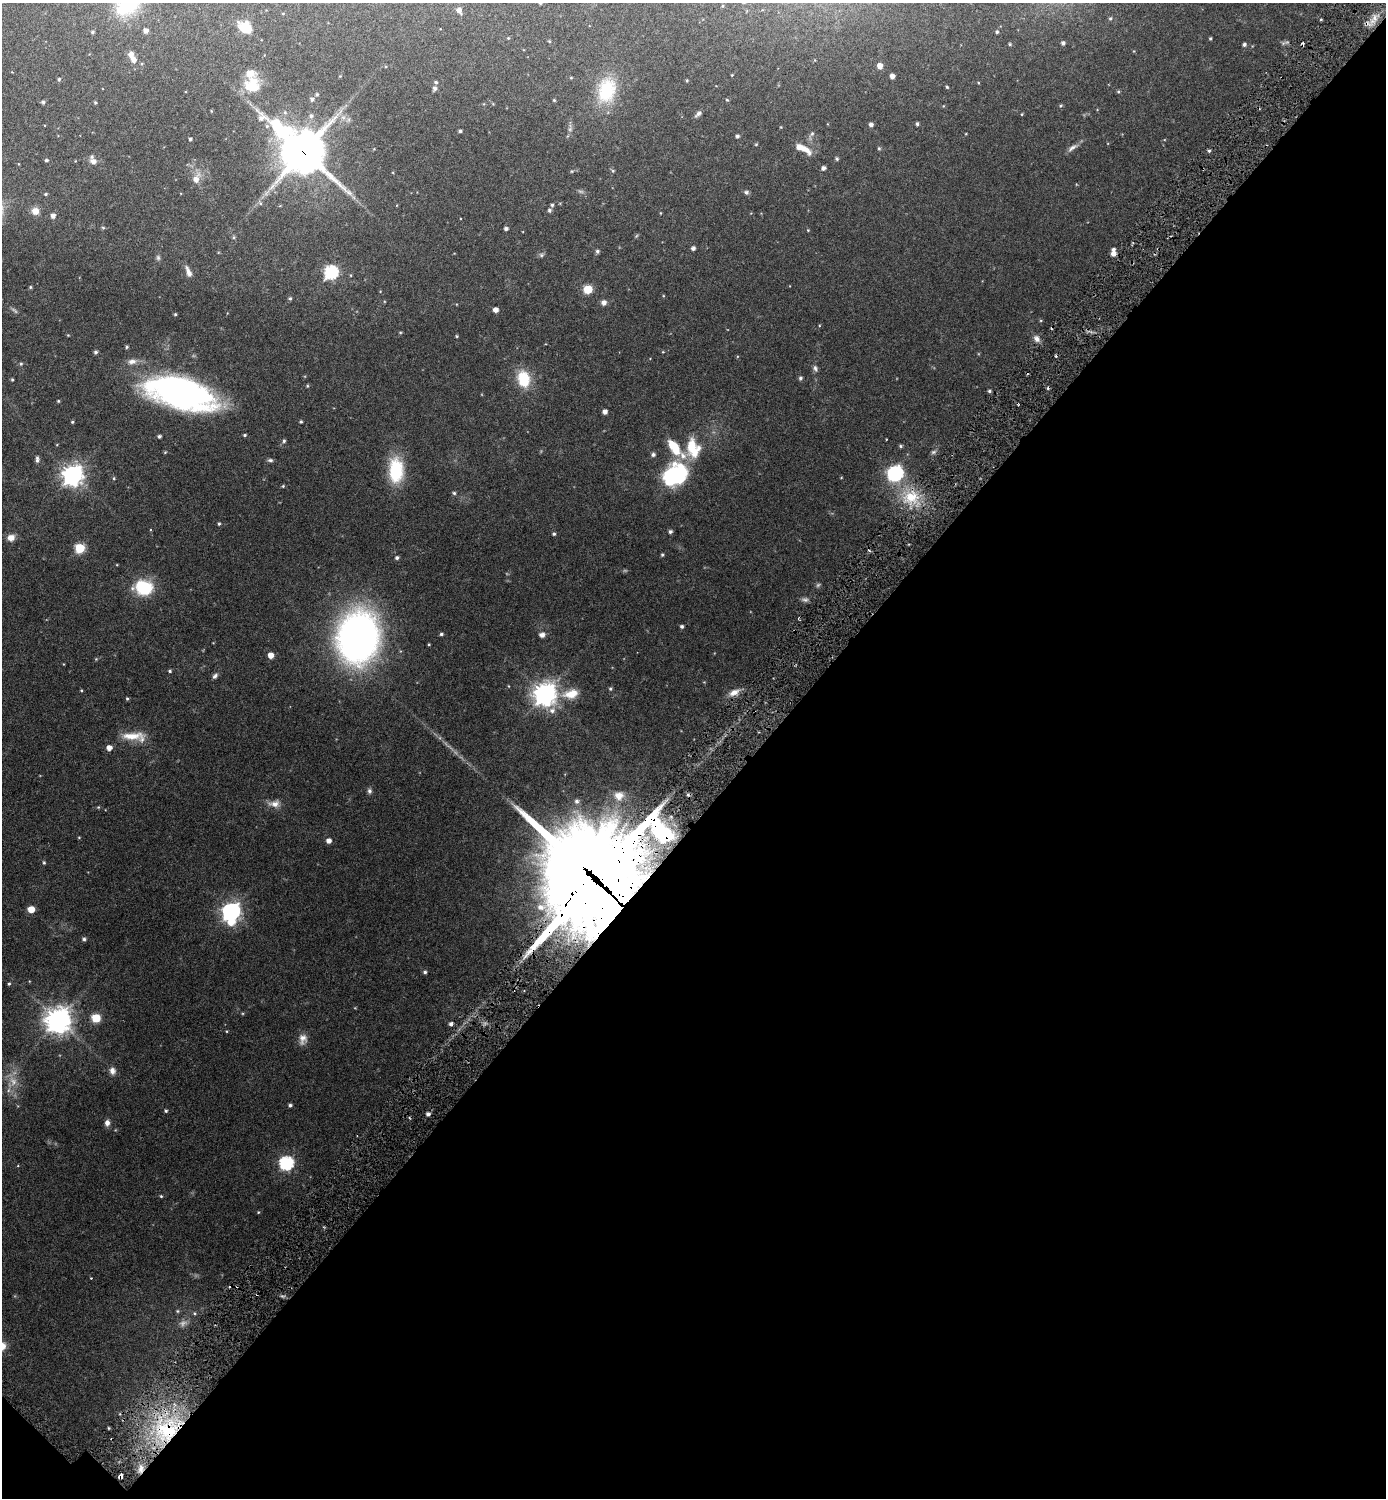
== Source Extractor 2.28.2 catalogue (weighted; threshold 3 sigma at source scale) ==
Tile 15 of 4 x 4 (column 3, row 4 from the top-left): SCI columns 3095-4478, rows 29-1524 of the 6046 x 6043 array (HDU 1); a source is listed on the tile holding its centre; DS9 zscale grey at full resolution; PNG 1388 x 1500 px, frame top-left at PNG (2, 3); no overlay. Shown black and unused: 46% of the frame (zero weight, under 3 of 6 exposures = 1% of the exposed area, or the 3 px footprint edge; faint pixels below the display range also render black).
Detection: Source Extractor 2.28.2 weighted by HDU 2 'WHT'; one run over the whole footprint, this tile lists its part. Background 0.075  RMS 0.0036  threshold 0.0146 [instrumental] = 3 sigma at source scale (4.09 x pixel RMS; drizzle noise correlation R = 1.36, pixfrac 0.8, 0.05/0.05 arcsec/px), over >= 5 px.
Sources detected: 207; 6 too faint to see at this stretch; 4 inside a brighter object's white glare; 5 cosmic-ray / hot-pixel residue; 1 long thin detection or spike segment (spike, bleed or trail) — not listed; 6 inside a brighter listed object's ellipse — not listed separately; the other 185 listed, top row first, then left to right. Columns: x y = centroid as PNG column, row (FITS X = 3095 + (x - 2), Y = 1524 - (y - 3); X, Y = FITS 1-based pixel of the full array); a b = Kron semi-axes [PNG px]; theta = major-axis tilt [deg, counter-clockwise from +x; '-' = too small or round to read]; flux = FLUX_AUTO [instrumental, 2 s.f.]
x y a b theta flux
540 3 4 4 - 0.47
127 5 37 26 44 17
459 10 6 5 - 1.4
1110 18 5 4 - 0.39
1375 18 10 5 -90 1.4
245 27 14 11 -33 6.4
146 31 4 4 - 1.3
92 32 4 3 - 0.43
997 32 3 3 - 0.41
508 38 4 4 - 0.27
1210 38 3 3 - 0.35
549 41 4 3 - 0.28
1287 42 8 5 4 0.67
1063 43 4 3 - 0.68
1010 44 4 3 - 0.33
1244 44 4 4 - 0.71
133 59 10 7 -65 1.8
142 63 4 3 - 0.28
880 66 5 5 - 2.4
340 76 3 3 - 0.2
892 76 4 4 - 1.6
571 78 5 3 - 0.26
59 79 5 4 - 0.41
687 80 4 3 - 0.31
436 82 5 4 - 0.5
252 86 20 19 - 9
947 87 4 3 - 0.32
434 88 6 4 73 0.74
606 90 34 23 76 15
1118 91 5 3 - 0.35
317 94 5 4 - 0.45
312 99 5 5 - 0.63
554 100 4 3 - 0.29
43 102 5 4 - 0.49
95 102 4 4 - 0.35
1061 106 5 4 - 0.37
698 114 11 5 44 0.9
1022 114 4 3 - 0.23
917 124 4 4 - 0.56
871 125 4 4 - 1
781 127 3 3 - 0.21
284 130 64 25 -7 35
460 131 3 3 - 0.53
812 134 7 5 67 0.63
737 136 4 4 - 0.69
190 139 4 3 - 0.56
756 144 4 4 - 0.3
803 148 21 7 -27 3.8
879 148 5 4 - 0.39
1072 148 16 6 35 1.4
1209 151 4 4 - 0.47
303 152 15 14 - 1000
837 159 4 4 - 0.52
46 160 4 3 - 0.47
93 161 9 6 -24 1.4
823 168 5 4 - 0.96
572 171 6 3 17 0.33
613 171 5 5 - 0.37
196 179 13 8 66 2.7
746 192 7 6 - 0.63
46 194 4 3 - 0.34
260 203 7 4 -45 0.48
552 205 5 4 - 0.5
549 210 5 5 - 0.54
35 211 7 7 - 2.7
660 213 4 3 - 0.21
53 216 5 5 - 1.2
103 228 5 4 - 0.39
506 229 4 4 - 0.77
808 230 4 3 - 0.24
636 236 6 4 70 0.33
234 237 6 4 89 0.4
693 248 4 4 - 0.85
597 251 5 5 - 0.65
1113 254 6 5 - 1.5
541 255 8 6 15 0.64
188 272 14 6 -69 1.8
331 272 7 6 - 42
30 287 4 4 - 0.34
588 289 5 5 - 13
290 298 5 4 - 0.49
604 303 6 6 - 1.3
496 310 4 4 - 1.8
175 314 4 4 - 0.35
400 332 5 3 - 0.28
68 335 4 4 - 0.22
457 336 4 3 - 0.32
1036 339 10 7 -65 1.4
127 347 4 4 - 0.43
96 352 4 4 - 0.67
663 352 5 3 - 0.25
1056 355 3 2 - 0.6
132 361 13 8 10 1.8
21 364 5 4 - 0.39
815 368 9 5 -71 0.82
800 378 5 4 - 0.64
524 379 17 12 -77 10
12 380 3 3 - 0.29
307 386 5 4 - 0.35
989 391 4 4 - 0.49
182 392 61 29 1 76
58 401 4 3 - 0.3
605 412 5 4 - 1.3
72 422 4 3 - 0.36
301 422 4 3 - 0.43
245 435 4 3 - 0.38
159 436 4 3 - 0.66
284 441 5 5 - 0.55
901 446 5 4 - 0.44
674 447 21 10 -56 7.7
693 448 27 17 -76 8.9
165 452 5 4 - 0.29
933 452 7 5 17 0.63
653 454 5 4 - 0.72
37 459 8 4 -89 0.85
270 460 7 5 -1 0.61
396 470 28 16 90 14
895 473 8 7 - 50
72 475 7 7 - 200
676 475 25 22 32 28
114 478 5 4 - 0.36
283 486 5 4 - 0.34
454 493 5 4 - 0.49
911 497 20 17 13 8.9
219 523 4 3 - 0.41
670 532 5 4 - 0.65
554 534 5 4 - 0.46
11 538 8 7 - 2.4
80 548 6 5 - 18
662 555 4 4 - 0.42
397 558 4 4 - 0.67
144 588 18 14 -6 16
805 599 10 6 -6 0.88
682 626 4 4 - 0.58
441 634 5 4 - 0.47
542 635 6 6 - 1.4
358 637 50 39 81 130
271 655 5 5 - 2.5
96 659 4 4 - 0.28
63 664 4 2 - 0.19
170 671 4 4 - 0.43
215 676 8 5 50 0.85
610 689 4 4 - 0.42
81 690 4 3 - 0.27
734 692 14 8 25 2.3
545 694 8 8 - 250
571 694 20 12 13 5
127 698 4 4 - 0.38
552 710 9 8 - 1.6
134 736 31 10 -3 5.8
109 748 5 5 - 2.2
369 791 7 6 - 0.78
619 796 15 15 - 4.3
577 801 7 7 - 0.97
274 804 16 10 1 2.4
98 807 4 4 - 0.29
79 837 5 3 - 0.24
329 841 5 5 - 1.5
44 863 5 4 - 0.4
592 884 62 57 -16 3300
31 909 5 5 - 4.8
231 911 8 7 - 140
84 939 5 5 - 0.58
425 972 5 4 - 0.56
9 984 4 3 - 0.37
96 1018 5 5 - 13
58 1020 9 9 - 300
451 1024 6 5 - 0.82
303 1039 14 10 84 2.2
112 1071 9 7 -80 1.6
13 1082 13 11 -55 3
290 1105 4 4 - 0.6
166 1111 4 4 - 0.42
428 1114 5 4 - 0.97
107 1123 7 6 - 1.3
286 1163 7 6 - 50
161 1196 4 4 - 0.31
258 1212 4 4 - 0.27
91 1278 2 2 - 0.19
177 1311 5 4 - 0.37
195 1313 5 3 - 0.32
109 1428 4 3 - 0.3
168 1429 42 32 25 40
141 1469 13 7 87 2.2
120 1476 5 4 - 1.6
Overlapping masked pixels (flux is a lower limit): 5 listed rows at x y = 303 152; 592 884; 168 1429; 141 1469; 120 1476
Isophote crosses this tile's border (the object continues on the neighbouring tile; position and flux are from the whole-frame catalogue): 2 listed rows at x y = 540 3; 127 5